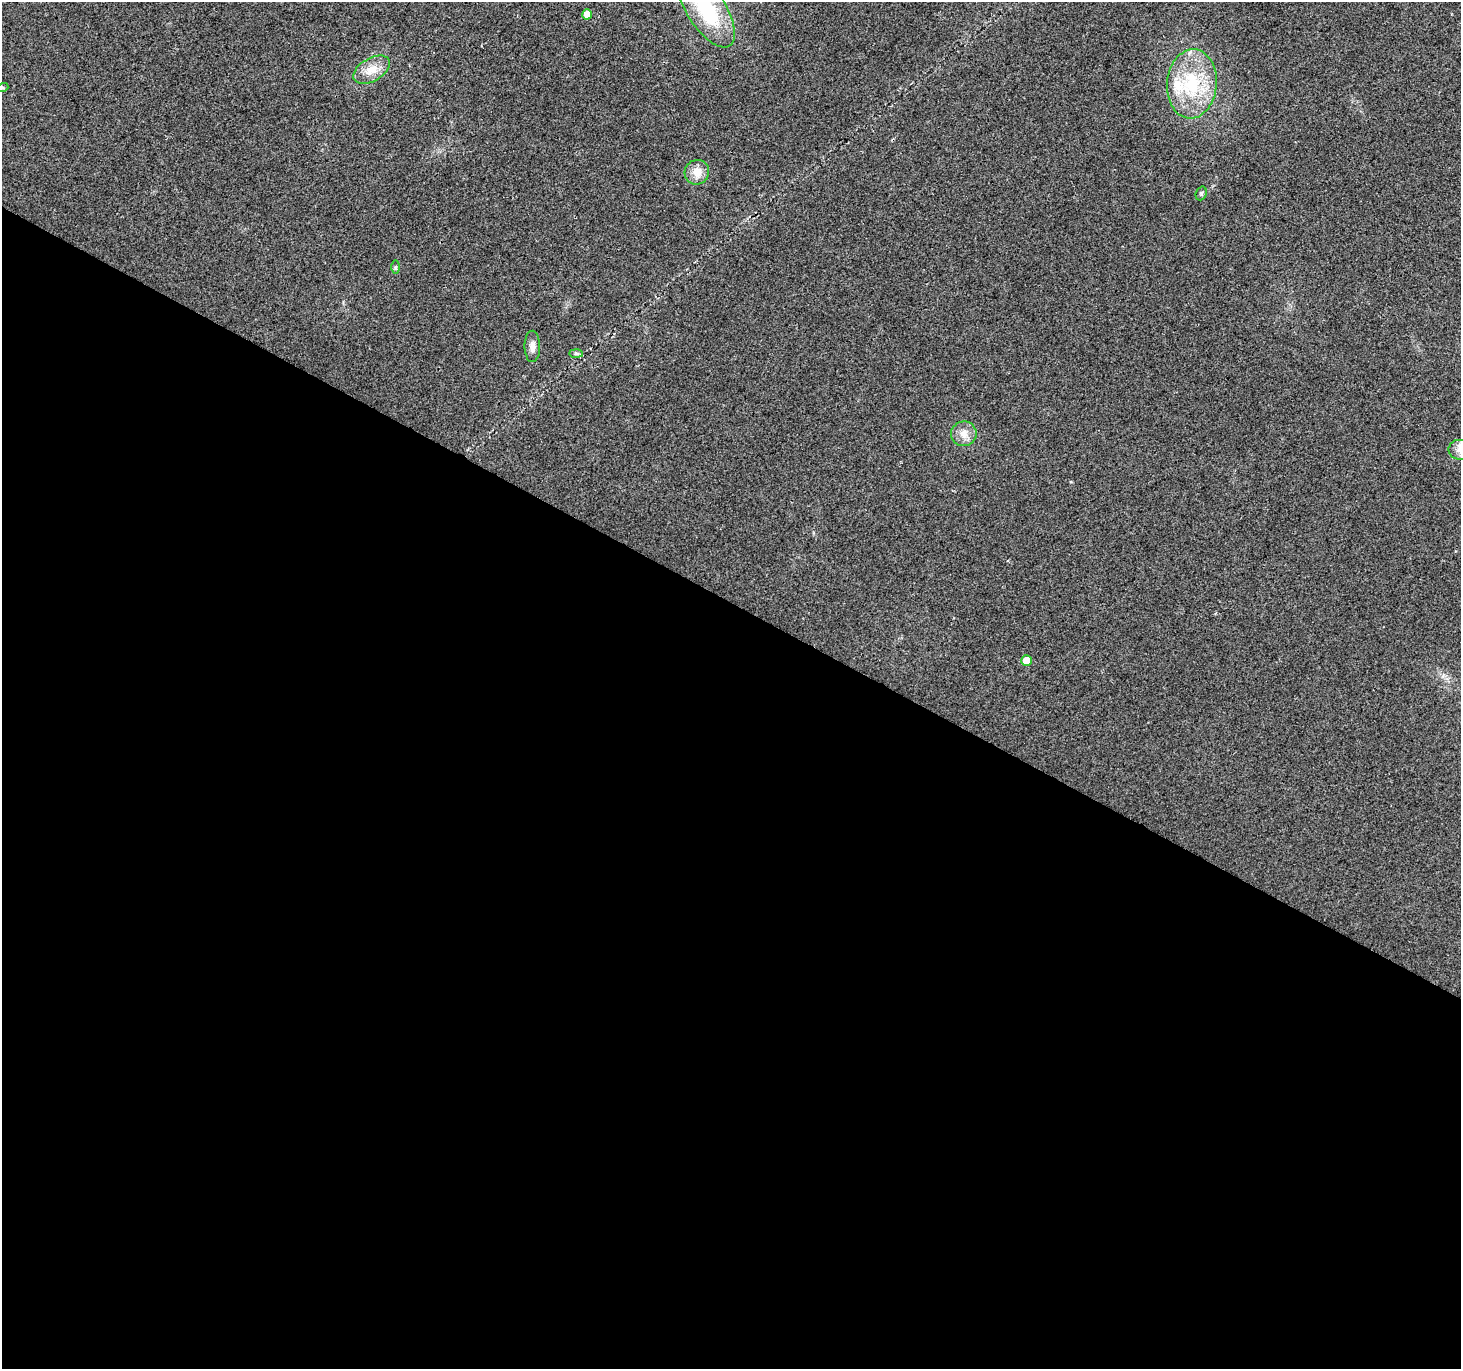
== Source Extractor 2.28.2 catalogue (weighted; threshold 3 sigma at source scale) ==
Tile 14 of 4 x 4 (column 2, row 4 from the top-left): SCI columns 1463-2921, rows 260-1626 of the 5838 x 5918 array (HDU 1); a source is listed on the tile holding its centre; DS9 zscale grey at full resolution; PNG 1463 x 1371 px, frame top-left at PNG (2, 2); each listed source drawn as its Kron ellipse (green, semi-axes under 4 px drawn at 4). Shown black and unused: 56% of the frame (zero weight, under 2 of 3 exposures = <1% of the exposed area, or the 3 px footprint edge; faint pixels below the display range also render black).
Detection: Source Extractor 2.28.2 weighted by HDU 2 'WHT'; one run over the whole footprint, this tile lists its part. Background 0.023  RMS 0.0079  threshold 0.0354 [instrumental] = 3 sigma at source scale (4.5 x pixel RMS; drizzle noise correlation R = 1.50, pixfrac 1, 0.0396/0.0396 arcsec/px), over >= 5 px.
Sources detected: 14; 1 inside a brighter listed object's ellipse — not listed separately; the other 13 listed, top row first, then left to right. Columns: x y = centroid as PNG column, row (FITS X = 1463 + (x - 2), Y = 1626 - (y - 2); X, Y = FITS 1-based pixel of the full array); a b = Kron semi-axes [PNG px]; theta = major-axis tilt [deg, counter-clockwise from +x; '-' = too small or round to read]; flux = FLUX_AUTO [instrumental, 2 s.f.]
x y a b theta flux
706 9 44 19 -58 60
587 14 5 5 - 8.8
372 70 20 11 30 12
1192 84 35 25 85 53
2 88 6 4 18 1
697 172 12 12 - 9
1201 193 7 5 70 1.4
395 267 6 4 90 1.2
532 346 16 7 -90 4.9
576 353 7 4 -2 1.4
964 434 13 12 - 7.5
1460 450 12 10 -11 6.1
1027 660 5 5 - 10
Isophote crosses this tile's border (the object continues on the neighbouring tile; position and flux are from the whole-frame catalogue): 3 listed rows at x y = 706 9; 2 88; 1460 450